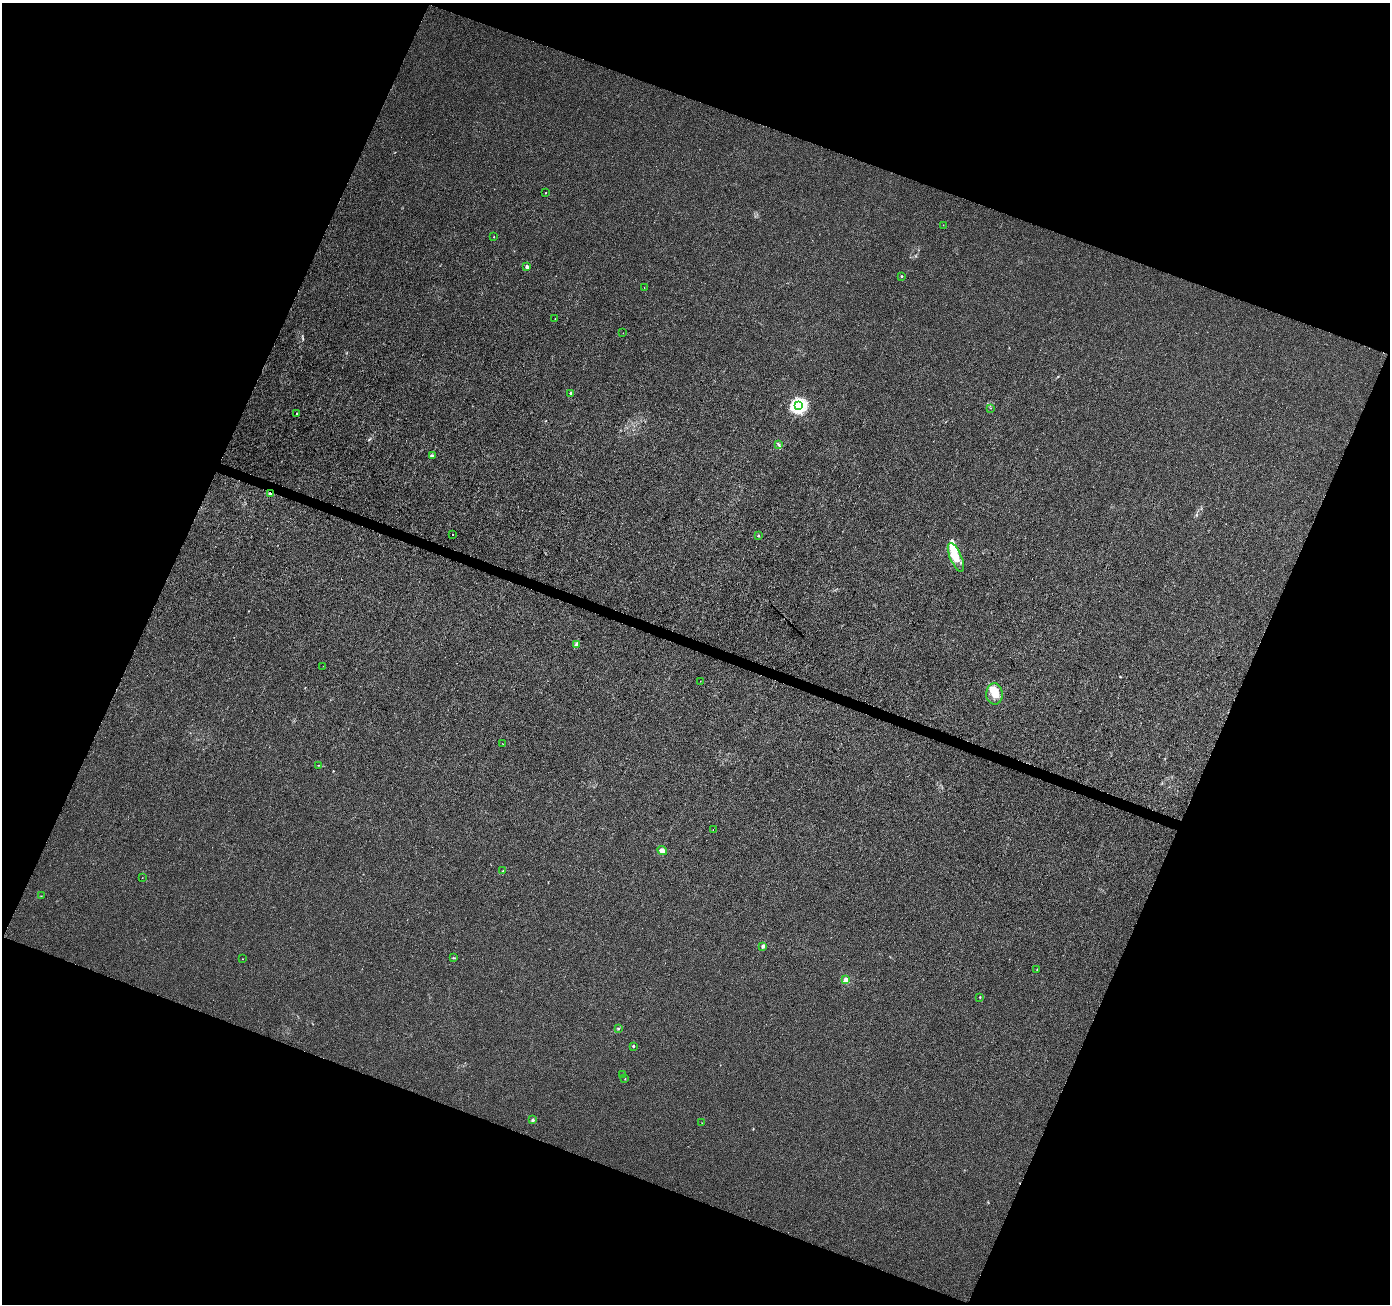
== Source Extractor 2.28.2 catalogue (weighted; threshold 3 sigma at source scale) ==
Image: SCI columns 7-5556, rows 211-5416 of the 5565 x 5694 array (HDU 1 of 3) = the unmasked area's bounding box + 8 px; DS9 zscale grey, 4 x 4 block average (1 PNG px = mean of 4 x 4 image px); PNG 1392 x 1306 px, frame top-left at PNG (2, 3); each listed source drawn as its Kron ellipse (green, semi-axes under 4 px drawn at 4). Shown black and unused: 42% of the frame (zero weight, under 3 of 4 exposures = <1% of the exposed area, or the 3 px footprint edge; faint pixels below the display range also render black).
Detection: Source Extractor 2.28.2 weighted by HDU 2 'WHT'. Background 0.00203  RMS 0.0032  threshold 0.0146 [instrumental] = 3 sigma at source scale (4.5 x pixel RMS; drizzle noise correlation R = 1.50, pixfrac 1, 0.0396/0.0396 arcsec/px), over >= 5 px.
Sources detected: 45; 2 cosmic-ray / hot-pixel residue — neither listed nor drawn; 2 inside a brighter listed object's ellipse — not listed separately; the other 41 listed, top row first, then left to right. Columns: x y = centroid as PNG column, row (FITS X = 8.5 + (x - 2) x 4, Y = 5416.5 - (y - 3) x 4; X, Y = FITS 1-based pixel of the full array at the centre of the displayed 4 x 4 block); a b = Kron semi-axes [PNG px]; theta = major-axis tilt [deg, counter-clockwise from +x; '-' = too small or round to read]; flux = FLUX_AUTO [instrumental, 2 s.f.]
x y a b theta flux
546 193 2 2 - 1.1
943 225 2 2 - 0.69
494 237 2 2 - 1.1
527 267 2 2 - 16
901 276 2 2 - 2.2
644 287 2 2 - 0.3
555 319 2 2 - 0.64
623 333 2 2 - 0.68
571 393 2 2 - 9.4
798 406 3 2 - 440
990 408 2 2 - 0.73
296 414 2 2 - 0.69
779 444 2 2 - 2
432 456 3 2 - 2.2
271 493 2 2 - 34
453 535 2 2 - 1.5
758 536 2 2 - 4.8
956 557 15 5 -67 36
576 644 3 2 - 2.4
323 666 2 2 - 0.37
700 681 2 2 - 0.45
994 694 10 8 -87 24
503 744 2 2 - 0.37
318 765 2 2 - 0.99
713 829 2 2 - 0.27
662 851 5 3 - 10
503 871 2 2 - 0.79
142 878 2 2 - 0.52
41 896 2 2 - 0.6
763 946 2 2 - 22
454 958 3 2 - 1.4
242 959 2 2 - 0.6
1037 970 2 2 - 0.56
846 980 2 2 - 55
980 997 2 2 - 2.5
619 1029 2 2 - 1.2
634 1046 3 2 - 1.7
623 1075 2 2 - 0.68
625 1079 2 2 - 0.82
533 1120 2 2 - 14
702 1123 2 2 - 0.34
Overlapping masked pixels (flux is a lower limit): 1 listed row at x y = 271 493
Diffuse or blended objects may show on this block-average render without a row.